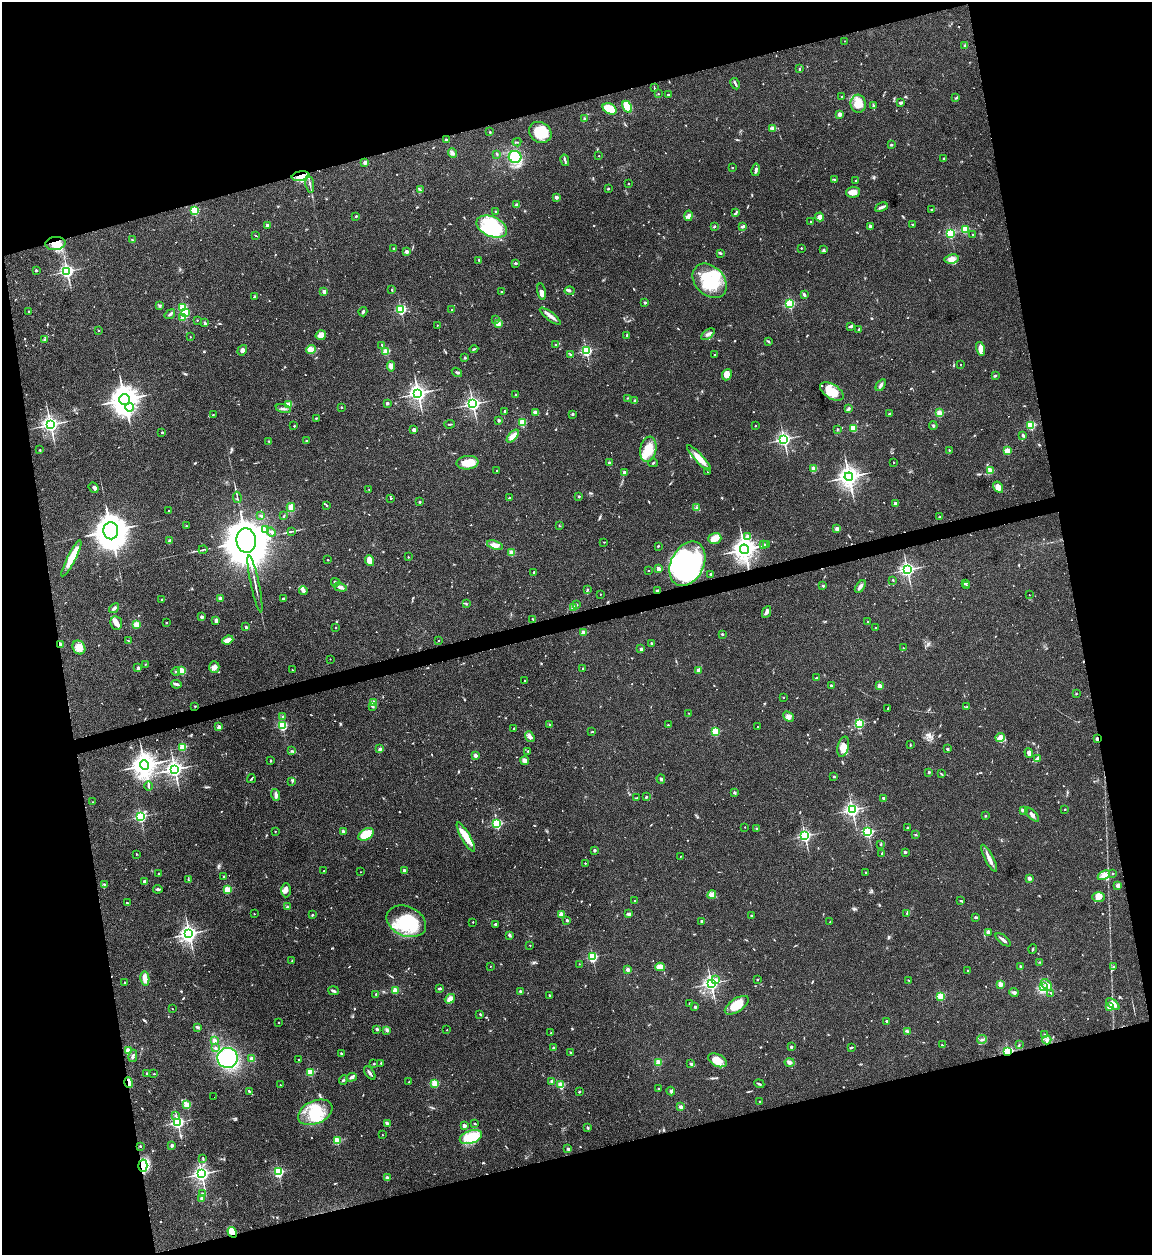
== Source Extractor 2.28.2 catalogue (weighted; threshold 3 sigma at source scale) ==
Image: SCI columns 256-4852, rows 1-5010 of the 4992 x 5013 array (HDU 1 of 3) = the unmasked area's bounding box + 8 px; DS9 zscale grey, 4 x 4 block average (1 PNG px = mean of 4 x 4 image px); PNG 1154 x 1257 px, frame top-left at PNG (2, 2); each listed source drawn as its Kron ellipse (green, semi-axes under 4 px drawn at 4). Shown black and unused: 30% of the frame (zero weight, under 3 of 4 exposures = <1% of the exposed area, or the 3 px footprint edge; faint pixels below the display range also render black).
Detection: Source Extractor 2.28.2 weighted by HDU 2 'WHT'. Background 0.0521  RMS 0.0049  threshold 0.022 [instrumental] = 3 sigma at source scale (4.5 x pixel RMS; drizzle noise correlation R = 1.50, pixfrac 1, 0.05/0.05 arcsec/px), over >= 5 px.
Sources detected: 851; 1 too faint to see at this stretch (4 x 4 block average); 6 inside a brighter object's white glare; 3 cosmic-ray / hot-pixel residue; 1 long thin detection or spike segment (spike, bleed or trail) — neither listed nor drawn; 15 coinciding with a brighter row at this scale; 25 inside a brighter listed object's ellipse — not listed separately; of the other 800, all 500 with FLUX_AUTO >= 1.83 (the completeness limit of this list) listed and drawn (300 fainter detections not listed), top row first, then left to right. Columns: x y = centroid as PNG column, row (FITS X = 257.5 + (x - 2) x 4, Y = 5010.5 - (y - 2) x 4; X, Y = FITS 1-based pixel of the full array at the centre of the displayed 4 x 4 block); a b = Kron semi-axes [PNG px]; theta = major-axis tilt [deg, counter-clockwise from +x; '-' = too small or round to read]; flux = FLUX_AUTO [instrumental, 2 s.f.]
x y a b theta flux
845 41 2 2 - 1.8
965 46 3 2 - 4.1
799 69 3 2 - 2.1
735 84 6 2 -63 5
654 88 4 2 - 2
658 94 2 2 - 2.5
668 94 2 2 - 2.5
841 97 2 2 - 4.9
956 98 3 2 - 2.9
901 103 3 2 - 5.7
858 104 9 7 -84 32
873 106 3 2 - 4
627 107 6 4 -61 53
610 109 7 5 -30 58
840 114 2 2 - 41
584 119 3 2 - 1.9
773 128 2 2 - 2
490 132 2 2 - 8.1
540 132 12 10 -33 79
446 140 2 2 - 14
517 142 4 2 - 2.2
891 145 2 2 - 13
453 153 5 3 - 6.9
497 154 2 2 - 2.2
599 156 2 2 - 3.1
515 157 6 6 - 130
944 159 3 2 - 2.4
565 160 6 2 -78 6
365 162 2 2 - 51
732 167 2 2 - 2.9
756 170 6 2 81 6.9
301 176 9 4 10 29
834 179 4 2 - 3.6
856 180 3 2 - 2.2
629 184 2 2 - 4.2
310 185 8 2 -80 5.8
608 189 2 2 - 11
420 190 3 2 - 3.7
853 192 7 5 4 22
556 197 3 3 - 5.9
517 205 2 2 - 18
881 207 7 2 22 8.4
194 210 2 2 - 240
931 210 2 2 - 2.7
496 211 2 2 - 8.9
736 213 3 2 - 2.4
356 216 3 2 - 2.6
688 216 5 3 - 8.4
819 217 5 4 - 16
811 222 2 2 - 6.9
912 224 2 2 - 2.4
267 225 2 2 - 27
870 226 2 2 - 19
492 227 16 10 -24 170
714 227 4 2 - 2.3
742 227 2 2 - 11
965 229 2 2 - 180
950 234 2 2 - 330
256 235 3 2 - 2
973 235 2 2 - 5.9
132 240 3 2 - 2.5
55 243 10 6 6 48
801 248 2 2 - 5
394 249 3 2 - 4.2
823 250 3 2 - 2.9
406 251 2 2 - 35
720 253 4 2 - 4.3
952 259 7 4 8 18
479 260 3 2 - 2.6
516 263 2 2 - 3.8
36 270 2 2 - 5.3
67 271 2 2 - 740
710 281 19 14 -46 180
392 289 2 2 - 3
570 291 5 3 - 4.8
324 292 2 2 - 45
502 292 2 2 - 5.7
541 292 8 4 -79 16
804 295 4 3 - 4.1
254 297 3 2 - 2.8
645 303 2 2 - 16
790 304 2 2 - 340
160 306 4 2 - 3.5
183 307 2 2 - 180
401 309 2 2 - 370
452 310 2 2 - 5.7
29 311 2 2 - 2.7
363 312 5 2 - 5.5
185 313 2 2 - 200
170 314 6 2 37 5.3
550 316 13 3 -37 13
182 318 2 2 - 54
495 319 2 2 - 2
197 320 2 2 - 2.1
205 323 3 3 - 4.7
498 324 2 2 - 86
437 325 2 2 - 2.8
851 326 3 2 - 6.8
859 329 3 2 - 3.7
98 330 2 2 - 6.2
708 334 8 2 37 7.1
321 335 5 5 - 21
627 335 2 2 - 3.6
190 337 2 2 - 3.4
44 340 3 2 - 3.4
768 341 3 2 - 3.2
555 344 2 2 - 2.2
382 345 3 2 - 2.1
474 349 4 2 - 2.5
980 349 7 4 -74 21
242 350 5 4 - 9.9
311 350 5 4 - 22
386 351 2 2 - 130
586 351 2 2 - 480
571 355 4 2 - 2.6
714 355 2 2 - 2.6
465 358 2 2 - 14
961 365 2 2 - 2.9
391 366 5 3 - 12
457 372 5 2 - 3.6
727 375 6 4 65 22
995 376 3 2 - 2.1
881 385 6 3 56 7.2
832 391 13 7 -33 65
418 393 3 3 - 1100
516 394 2 2 - 3.6
628 398 3 2 - 2.2
124 400 5 5 - 3200
635 401 2 2 - 14
387 403 2 2 - 26
473 404 2 2 - 750
289 405 2 2 - 110
130 407 4 3 - 8.4
341 407 2 2 - 9.8
283 409 7 2 -12 7
848 409 4 3 - 5.2
504 411 2 2 - 9
535 413 3 2 - 9.4
939 413 2 2 - 120
572 414 2 2 - 14
890 414 2 2 - 23
213 415 2 2 - 2.2
317 418 3 2 - 2.4
499 420 2 2 - 19
522 423 2 2 - 180
450 424 5 2 - 2.6
50 425 3 3 - 1200
1031 425 2 2 - 270
294 426 2 2 - 7.4
755 426 2 2 - 2.4
933 426 4 2 - 3.4
853 428 2 2 - 150
837 429 3 2 - 2
414 430 3 2 - 10
162 432 2 2 - 11
1023 435 2 2 - 9.4
513 436 8 3 47 27
784 439 2 2 - 740
269 441 2 2 - 2.1
306 441 2 2 - 2.4
648 449 13 8 79 61
40 450 2 2 - 2.4
949 450 2 2 - 5.2
1007 451 2 2 - 150
699 458 17 4 -48 35
894 462 2 2 - 4.2
467 463 11 6 6 51
609 463 2 2 - 27
653 463 5 2 - 2.3
814 469 2 2 - 110
496 470 2 2 - 3.7
990 471 2 2 - 65
625 472 2 2 - 37
707 472 2 2 - 2.6
849 477 4 3 - 1600
94 487 5 3 - 5.8
998 487 6 4 -58 23
369 489 2 2 - 3.9
579 496 2 2 - 5
237 497 6 2 -81 3.9
391 498 3 2 - 2.1
509 498 3 2 - 3.1
420 502 2 2 - 9.4
895 504 2 2 - 51
327 506 3 2 - 2.1
291 507 4 4 - 20
696 508 3 3 - 5.2
169 511 2 2 - 3.7
261 516 2 2 - 3.9
284 516 3 2 - 2.5
940 517 3 2 - 4.6
186 526 2 2 - 3.1
559 526 2 2 - 2.3
265 529 4 2 - 5.7
837 529 2 2 - 39
111 531 8 7 - 5100
291 531 3 2 - 2
271 532 4 2 - 4.9
748 536 2 2 - 29
715 538 6 5 - 25
170 541 2 2 - 44
246 541 12 9 -83 13000
604 542 2 2 - 1.9
766 544 2 2 - 2.3
495 545 8 4 -19 20
764 545 3 2 - 2
658 546 2 2 - 2
744 549 5 4 - 2000
203 550 4 2 - 3
512 553 2 2 - 84
408 557 2 2 - 3.2
71 558 20 4 63 52
328 560 2 2 - 4.9
369 561 6 4 -69 25
687 564 23 16 63 500
658 569 2 2 - 52
907 570 3 3 - 790
648 571 2 2 - 4.9
534 572 3 2 - 2.4
711 574 2 2 - 13
893 580 2 2 - 2.2
335 582 4 2 - 3.3
965 583 4 2 - 5.6
255 584 29 2 -78 12
823 586 2 2 - 13
860 586 7 3 54 11
967 586 3 2 - 2.9
340 587 7 3 -16 9.1
303 590 4 2 - 17
587 590 3 2 - 3.7
657 591 3 2 - 4.8
600 594 2 2 - 2.5
1029 595 2 2 - 1.9
220 598 2 2 - 37
283 598 2 2 - 3.6
162 599 3 2 - 2.3
466 604 2 2 - 2.3
577 605 2 2 - 7.4
114 608 5 2 - 7.4
573 608 2 2 - 89
767 612 6 3 64 11
202 617 2 2 - 31
533 619 2 2 - 2.1
216 620 3 3 - 10
867 622 2 2 - 8.4
116 623 7 6 - 13
166 623 2 2 - 7.1
136 624 2 2 - 130
246 627 2 2 - 14
335 628 2 2 - 3.9
875 628 2 2 - 7
584 632 2 2 - 68
722 634 2 2 - 11
228 640 6 3 22 23
128 641 4 2 - 2.3
439 641 2 2 - 2.1
651 643 3 2 - 1.8
61 644 3 2 - 2.7
79 648 7 6 - 29
903 648 2 2 - 3.3
641 649 2 2 - 21
330 659 2 2 - 2.1
145 664 2 2 - 3.9
214 667 6 5 - 12
138 668 2 2 - 35
583 668 2 2 - 1.9
182 670 2 2 - 150
292 670 2 2 - 3.7
698 670 4 2 - 16
176 672 4 2 - 5.8
816 678 3 2 - 2.2
525 681 2 2 - 2.4
176 684 5 2 - 7.5
831 686 2 2 - 15
880 686 2 2 - 72
1076 694 2 2 - 2.2
783 697 2 2 - 3.6
374 702 2 2 - 97
195 706 2 2 - 4.1
372 706 3 2 - 6.1
966 707 3 2 - 2.8
888 708 3 2 - 2.3
689 713 2 2 - 2.6
282 716 2 2 - 3.4
788 717 6 4 -41 15
549 724 2 2 - 2
859 724 2 2 - 380
668 725 2 2 - 7
282 726 2 2 - 350
219 727 2 2 - 51
758 727 2 2 - 3
514 728 2 2 - 2.4
591 732 3 2 - 2
715 732 2 2 - 210
530 737 6 4 -51 9.7
1000 737 5 4 - 12
1097 739 2 2 - 25
910 745 3 2 - 1.9
183 747 2 2 - 180
843 747 10 5 76 23
380 749 2 2 - 29
947 749 2 2 - 5.3
291 751 3 2 - 3.5
528 751 2 2 - 6.7
1029 753 5 4 - 9.4
475 755 2 2 - 40
1038 758 4 2 - 10
271 761 3 2 - 2.2
525 761 4 2 - 20
145 765 5 4 - 2600
175 769 3 3 - 1200
929 772 2 2 - 17
941 774 3 2 - 2.9
834 777 2 2 - 11
251 779 5 2 - 3.2
661 779 5 2 - 3.8
292 782 2 2 - 1.8
149 786 4 2 - 3.4
734 793 2 2 - 19
276 795 6 3 -71 8.5
646 797 3 2 - 2.7
637 798 2 2 - 1.9
883 798 2 2 - 21
93 802 2 2 - 2.8
1065 809 2 2 - 5.5
852 810 3 2 - 770
1023 810 3 2 - 5.5
1032 814 9 3 -45 10
985 816 2 2 - 7.5
140 817 2 2 - 550
497 824 2 2 - 350
745 827 2 2 - 2.4
757 828 3 2 - 2.4
907 828 3 2 - 3
275 831 2 2 - 3.9
343 832 2 2 - 44
868 832 2 2 - 450
366 834 8 5 29 70
916 835 3 2 - 1.9
805 836 2 2 - 590
466 837 16 4 -60 42
881 844 3 2 - 2.6
595 850 2 2 - 20
905 852 2 2 - 21
882 853 2 2 - 2.1
136 854 2 2 - 5.6
680 856 2 2 - 2.2
989 858 15 3 -63 17
585 863 2 2 - 3.9
404 870 2 2 - 31
324 871 2 2 - 2.5
361 872 2 2 - 2.2
866 872 2 2 - 5.1
159 873 2 2 - 4.1
1113 874 2 2 - 6.4
1104 875 6 4 27 19
224 876 2 2 - 8
1029 878 2 2 - 42
188 880 3 2 - 2.6
144 882 3 2 - 9.6
104 884 2 2 - 1.9
1118 885 4 3 - 8.6
158 889 4 2 - 5.7
227 889 2 2 - 150
286 890 7 5 -90 12
712 895 4 3 - 7.8
1098 897 6 4 0 23
634 901 2 2 - 3.9
961 901 3 2 - 2
127 903 4 2 - 2.5
287 907 3 2 - 2
254 914 2 2 - 2.3
561 914 2 2 - 100
629 914 4 3 - 8.2
907 914 3 2 - 2.2
312 915 2 2 - 11
751 916 2 2 - 12
976 917 3 2 - 4.3
567 920 2 2 - 16
406 921 20 14 -24 160
701 921 2 2 - 16
473 922 2 2 - 3.7
830 922 2 2 - 2.6
495 924 2 2 - 5.5
988 932 2 2 - 48
189 934 3 2 - 1100
509 935 3 2 - 6.4
1003 940 9 2 -39 10
530 945 2 2 - 3.2
1033 949 4 2 - 2.8
592 957 2 2 - 420
292 960 2 2 - 1.9
1040 962 3 2 - 2.1
579 964 2 2 - 2.3
490 966 2 2 - 2.1
1113 966 3 2 - 2.6
660 967 5 3 - 25
1021 967 2 2 - 15
628 969 2 2 - 46
968 970 2 2 - 5.6
145 978 7 3 -80 23
716 980 2 2 - 14
757 980 2 2 - 6.6
909 980 3 2 - 1.9
125 983 2 2 - 11
711 983 3 3 - 810
1001 984 2 2 - 80
1047 985 7 3 -47 11
1044 987 2 2 - 3.8
439 989 3 2 - 4.8
395 990 2 2 - 120
333 991 5 2 - 4.4
520 991 2 2 - 17
1014 993 4 3 - 6.2
1051 993 2 2 - 2
376 994 2 2 - 5.2
550 995 2 2 - 7.2
941 996 2 2 - 210
450 999 5 3 - 20
690 1003 2 2 - 7.1
1113 1004 7 4 -40 26
737 1005 13 6 34 55
695 1007 3 2 - 3.7
1109 1007 2 2 - 69
172 1009 2 2 - 2.1
480 1014 3 2 - 2.6
887 1021 2 2 - 10
279 1023 2 2 - 3.6
197 1027 4 2 - 4.5
377 1029 2 2 - 21
387 1030 4 2 - 3.7
447 1030 2 2 - 2.5
907 1031 3 2 - 3.7
551 1033 2 2 - 2.8
1044 1034 2 2 - 2
982 1039 5 2 - 4.6
214 1040 2 2 - 44
1047 1040 4 2 - 5.3
942 1045 3 2 - 2.3
1019 1045 3 2 - 3.1
791 1047 2 2 - 14
852 1047 4 2 - 2.8
215 1048 2 2 - 12
553 1048 2 2 - 4.7
129 1051 2 2 - 140
1008 1051 2 2 - 450
570 1052 2 2 - 2.5
341 1053 2 2 - 10
133 1056 6 2 79 4.9
228 1058 10 10 - 280
252 1059 2 2 - 69
298 1059 2 2 - 2.4
717 1060 10 6 -26 44
658 1062 2 2 - 110
790 1062 5 3 - 8.4
381 1063 2 2 - 2.8
374 1064 2 2 - 2.7
691 1064 4 2 - 3.7
311 1072 2 2 - 190
147 1073 2 2 - 2.3
370 1073 8 2 -54 8.7
154 1074 2 2 - 3.2
351 1077 5 3 - 8.4
343 1080 5 2 - 3.6
552 1081 3 3 - 5.3
409 1082 2 2 - 3.1
128 1083 5 3 - 19
435 1083 2 2 - 170
759 1084 5 2 - 3.8
280 1085 2 2 - 3.7
561 1085 2 2 - 150
658 1088 2 2 - 4.9
671 1091 4 3 - 4.9
249 1092 3 2 - 2.7
579 1092 3 2 - 2.3
214 1097 2 2 - 38
760 1101 2 2 - 2.2
187 1105 2 2 - 150
681 1107 2 2 - 54
315 1112 18 11 24 100
176 1116 2 2 - 2.4
177 1122 2 2 - 640
387 1124 4 2 - 12
475 1124 3 2 - 2.6
464 1126 2 2 - 43
588 1127 2 2 - 15
382 1135 2 2 - 2.8
471 1137 11 6 20 83
337 1140 2 2 - 190
172 1145 2 2 - 28
140 1146 2 2 - 8.7
568 1149 4 2 - 3.3
203 1159 4 2 - 3
143 1166 6 4 -87 94
278 1172 2 2 - 430
201 1174 3 3 - 1000
387 1178 3 2 - 8.8
203 1194 3 2 - 3.3
202 1199 2 2 - 35
232 1232 5 2 - 69
Overlapping masked pixels (flux is a lower limit): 9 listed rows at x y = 301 176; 55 243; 744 549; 657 591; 1097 739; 1008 1051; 128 1083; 143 1166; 232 1232
Diffuse or blended objects may show on this block-average render without a row.